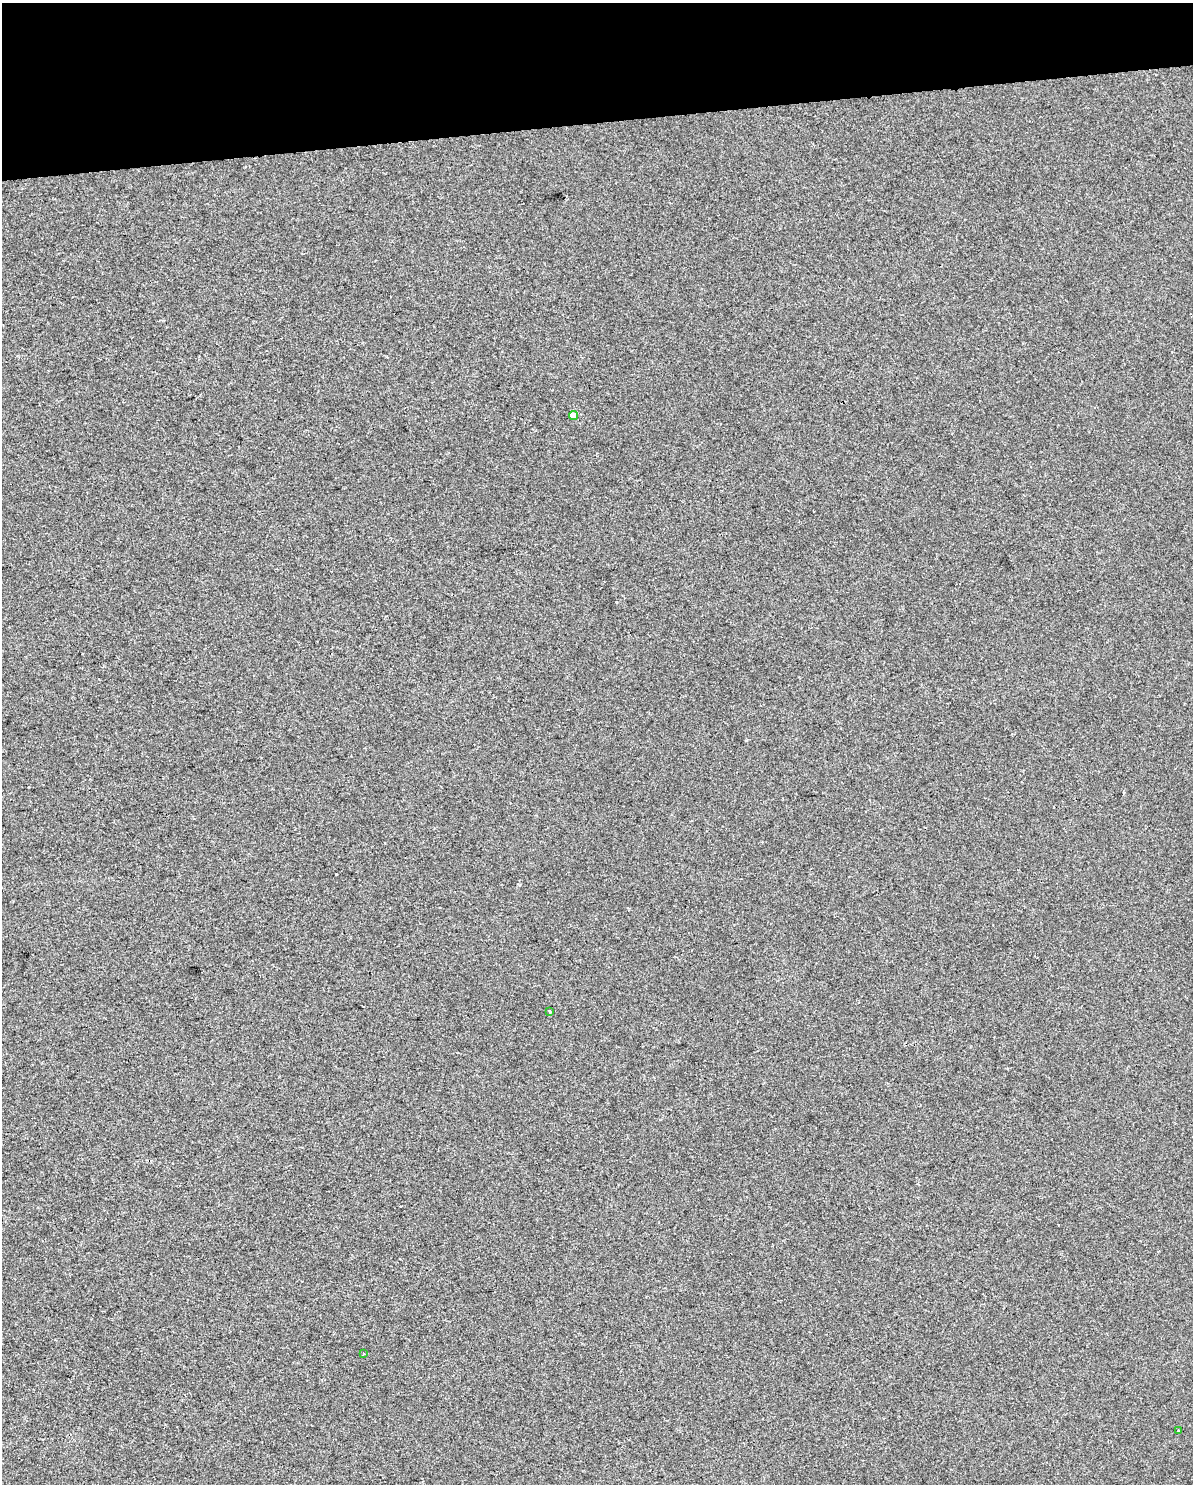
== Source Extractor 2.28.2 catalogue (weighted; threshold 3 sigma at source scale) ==
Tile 3 of 4 x 3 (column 3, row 1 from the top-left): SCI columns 2383-3573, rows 3028-4509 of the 4764 x 4529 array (HDU 1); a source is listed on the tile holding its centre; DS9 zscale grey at full resolution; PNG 1195 x 1486 px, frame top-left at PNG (2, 3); each listed source drawn as its Kron ellipse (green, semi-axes under 4 px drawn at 4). Shown black and unused: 8% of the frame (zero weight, under 2 of 3 exposures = <1% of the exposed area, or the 3 px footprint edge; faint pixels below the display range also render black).
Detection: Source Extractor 2.28.2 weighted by HDU 2 'WHT'; one run over the whole footprint, this tile lists its part. Background -5.27e-04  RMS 0.0042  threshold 0.0187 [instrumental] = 3 sigma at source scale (4.5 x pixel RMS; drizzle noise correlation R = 1.50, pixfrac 1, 0.0396/0.0396 arcsec/px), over >= 5 px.
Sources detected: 5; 1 cosmic-ray / hot-pixel residue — neither listed nor drawn; the other 4 listed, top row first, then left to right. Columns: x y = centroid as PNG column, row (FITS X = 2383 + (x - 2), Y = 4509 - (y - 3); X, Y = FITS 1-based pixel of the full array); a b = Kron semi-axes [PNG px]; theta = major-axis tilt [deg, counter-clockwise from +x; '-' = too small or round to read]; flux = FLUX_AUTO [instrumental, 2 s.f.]
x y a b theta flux
574 415 4 4 - 3.8
549 1012 4 3 - 0.43
364 1353 3 2 - 0.62
1179 1430 3 3 - 0.85